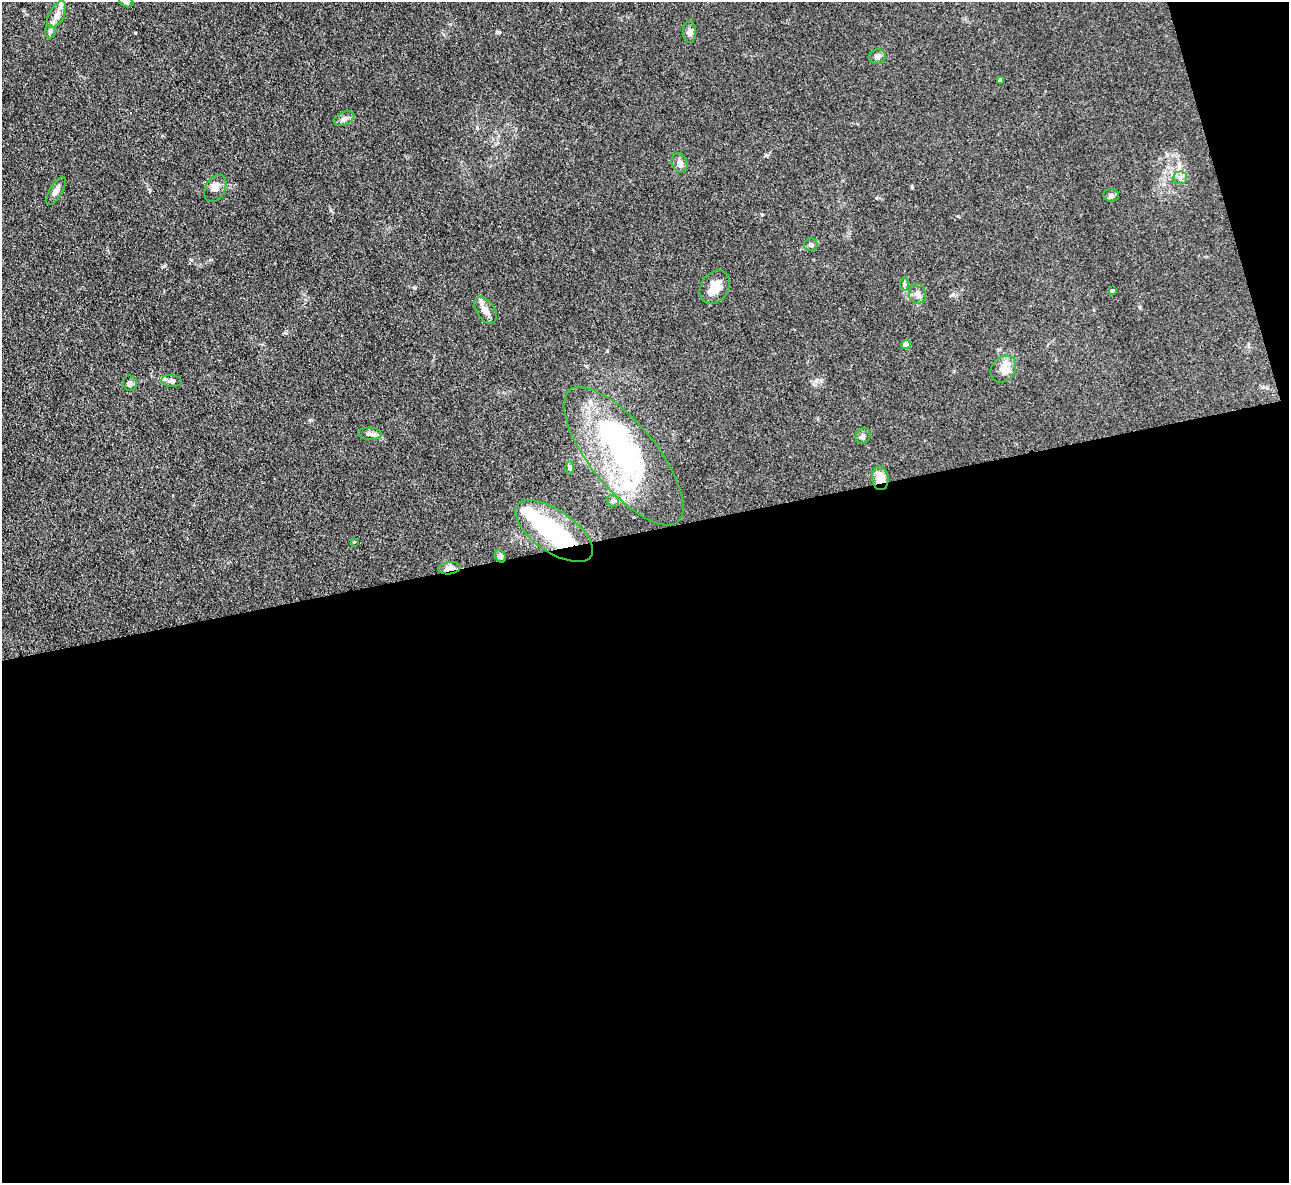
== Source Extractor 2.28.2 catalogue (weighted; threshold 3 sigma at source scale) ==
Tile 16 of 4 x 4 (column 4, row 4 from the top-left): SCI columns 3861-5147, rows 266-1446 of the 5147 x 5132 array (HDU 1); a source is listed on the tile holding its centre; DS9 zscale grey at full resolution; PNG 1291 x 1185 px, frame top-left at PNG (2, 2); each listed source drawn as its Kron ellipse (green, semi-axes under 4 px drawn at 4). Shown black and unused: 57% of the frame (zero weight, under 3 of 4 exposures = <1% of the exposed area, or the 3 px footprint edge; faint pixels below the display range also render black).
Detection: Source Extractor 2.28.2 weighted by HDU 2 'WHT'; one run over the whole footprint, this tile lists its part. Background 0.0862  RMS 0.0069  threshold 0.0309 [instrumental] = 3 sigma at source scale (4.5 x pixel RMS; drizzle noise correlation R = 1.50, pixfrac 1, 0.05/0.05 arcsec/px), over >= 5 px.
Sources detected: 37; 2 inside a brighter object's white glare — neither listed nor drawn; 3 inside a brighter listed object's ellipse — not listed separately; the other 32 listed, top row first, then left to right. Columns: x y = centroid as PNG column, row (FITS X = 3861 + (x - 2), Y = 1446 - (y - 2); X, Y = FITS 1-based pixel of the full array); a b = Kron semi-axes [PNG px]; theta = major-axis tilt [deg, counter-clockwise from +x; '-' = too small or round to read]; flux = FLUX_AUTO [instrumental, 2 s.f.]
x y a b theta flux
126 2 7 5 -24 1.7
57 15 14 7 62 4.8
50 32 6 5 - 1.3
690 32 11 6 -90 3.2
877 57 8 7 - 3
1000 80 4 3 - 1.8
344 119 11 6 22 2.5
680 163 10 7 -68 3.4
1180 178 7 6 - 2.3
215 188 14 10 61 4.4
56 191 16 6 60 4.3
1111 195 7 6 - 2.2
811 245 6 6 - 2
904 284 7 4 -90 1.2
715 287 18 13 55 10
1112 291 3 3 - 1.2
917 294 10 8 -76 3.2
486 310 15 9 -57 5.2
906 345 4 4 - 5.5
1003 369 14 11 53 6.1
172 381 10 5 -6 2.1
130 383 8 7 - 2
370 434 12 6 -4 2.7
863 436 8 7 - 2.1
624 456 85 33 -51 120
570 468 6 4 -89 1
880 478 12 8 -82 10
613 501 6 5 - 1.4
554 531 45 21 -35 58
354 542 3 3 - 0.5
500 556 7 5 -58 1.7
449 568 11 6 8 5.8
Overlapping masked pixels (flux is a lower limit): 4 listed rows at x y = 880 478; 554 531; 500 556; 449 568
Isophote crosses this tile's border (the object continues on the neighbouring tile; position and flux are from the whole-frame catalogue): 1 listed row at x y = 126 2
Unlisted compact peaks at least as high as the median listed source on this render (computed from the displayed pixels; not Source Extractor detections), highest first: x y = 912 187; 415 288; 191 260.